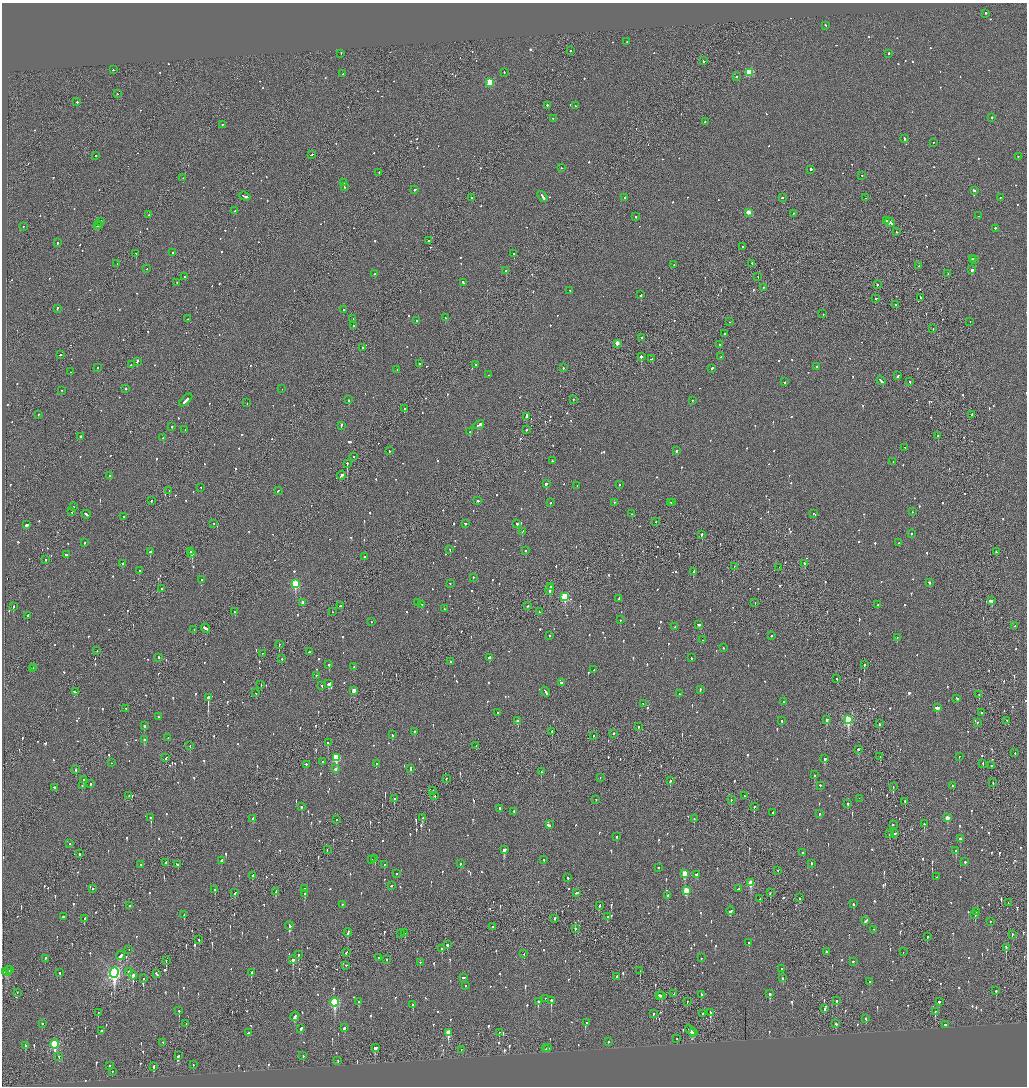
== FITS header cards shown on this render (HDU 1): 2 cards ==
NAXIS1  =                 2050
NAXIS2  =                 2168

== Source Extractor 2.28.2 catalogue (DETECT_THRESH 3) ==
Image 2050 x 2168 px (HDU 1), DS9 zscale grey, zoomed out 1/2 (1 PNG px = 2 x 2 image px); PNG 1029 x 1088 px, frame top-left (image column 2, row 2168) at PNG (2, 3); each listed source drawn as its Kron ellipse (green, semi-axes under 4 px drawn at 4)
Background -0.0827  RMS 0.065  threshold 0.196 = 3 sigma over >= 5 px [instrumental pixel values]
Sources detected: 1329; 51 cannot appear on this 1/2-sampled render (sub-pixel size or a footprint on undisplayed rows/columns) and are neither listed nor drawn; of the other 1278, the 500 brightest by FLUX_AUTO listed and drawn (778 fainter detections omitted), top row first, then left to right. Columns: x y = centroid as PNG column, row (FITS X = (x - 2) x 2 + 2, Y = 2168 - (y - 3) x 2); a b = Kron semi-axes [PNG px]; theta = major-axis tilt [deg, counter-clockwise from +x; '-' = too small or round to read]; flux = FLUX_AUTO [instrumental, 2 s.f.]
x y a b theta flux
986 14 2 2 - 300
826 26 2 2 - 110
627 42 2 2 - 150
570 51 2 1 - 310
341 54 3 2 - 92
889 54 3 2 - 79
703 61 2 1 - 130
113 70 2 2 - 57
504 73 2 2 - 62
749 73 3 3 - 840
343 74 2 1 - 68
736 77 2 2 - 160
490 83 3 3 - 470
117 94 2 2 - 99
77 102 2 2 - 130
547 106 2 2 - 250
576 106 3 2 - 270
992 118 2 2 - 250
553 119 2 2 - 54
705 122 2 1 - 50
222 125 2 2 - 52
904 139 3 2 - 150
934 143 2 2 - 58
312 155 3 1 - 100
96 156 2 2 - 110
1018 157 2 1 - 54
561 168 2 2 - 51
811 170 2 2 - 280
379 173 2 2 - 56
861 176 2 2 - 57
183 178 2 1 - 50
344 183 3 2 - 130
344 187 2 2 - 54
415 190 3 2 - 360
974 191 3 2 - 88
245 197 6 2 -19 290
542 197 6 2 -53 270
472 198 2 2 - 120
625 198 2 2 - 51
782 198 2 2 - 120
866 198 2 1 - 58
1000 198 2 2 - 74
235 211 2 2 - 75
748 213 3 3 - 160
793 214 2 2 - 56
148 215 2 2 - 60
979 216 2 1 - 210
636 217 2 2 - 140
887 221 2 2 - 100
101 222 2 2 - 340
890 223 5 2 - 270
99 225 2 1 - 96
97 226 3 2 - 220
23 227 2 2 - 55
995 229 2 2 - 390
896 232 2 2 - 63
429 241 2 2 - 82
57 243 2 2 - 120
743 247 2 2 - 65
172 253 2 2 - 150
136 254 2 1 - 310
514 254 2 2 - 120
972 259 2 2 - 290
974 260 2 2 - 50
117 264 2 2 - 66
752 264 2 1 - 65
674 265 2 1 - 61
919 266 2 2 - 73
147 269 2 2 - 50
972 270 2 2 - 510
506 271 2 2 - 360
375 274 2 2 - 130
948 274 2 2 - 73
185 277 2 2 - 66
758 277 2 1 - 68
177 283 2 1 - 61
463 283 3 2 - 110
877 285 2 2 - 63
763 288 2 2 - 58
570 291 2 2 - 76
641 295 3 2 - 300
920 298 2 1 - 91
876 299 2 2 - 250
896 305 2 2 - 220
57 309 2 2 - 170
343 310 2 2 - 52
823 314 2 1 - 72
445 318 2 1 - 200
188 319 2 2 - 330
353 319 2 2 - 61
417 321 2 2 - 92
729 322 2 2 - 53
970 322 2 2 - 52
354 326 2 2 - 53
933 329 2 1 - 50
724 334 2 2 - 170
642 338 2 1 - 71
617 344 3 2 - 120
720 345 2 2 - 180
363 348 2 2 - 220
60 355 2 2 - 93
641 357 2 2 - 450
721 357 3 2 - 87
652 359 3 1 - 230
137 362 3 2 - 240
419 364 2 2 - 58
131 365 2 2 - 54
476 365 2 2 - 83
817 367 2 2 - 86
98 368 2 2 - 95
563 368 2 2 - 51
712 369 3 2 - 160
397 370 2 2 - 56
71 372 2 2 - 100
489 375 2 2 - 61
898 376 3 2 - 150
881 381 5 2 - 430
785 382 2 2 - 51
910 382 2 2 - 73
125 389 2 2 - 130
282 389 2 1 - 140
62 391 2 2 - 52
349 400 2 2 - 190
574 400 2 2 - 92
186 401 8 2 45 240
693 401 2 2 - 58
247 403 2 1 - 85
404 409 2 2 - 130
38 415 2 2 - 57
972 415 3 2 - 100
527 417 3 2 - 1200
479 425 5 2 - 380
341 426 3 2 - 130
172 427 2 2 - 190
185 430 2 1 - 52
526 430 2 2 - 61
470 432 2 2 - 55
938 436 2 2 - 110
80 437 2 2 - 150
163 438 2 2 - 210
905 448 3 2 - 99
389 451 2 2 - 75
676 451 2 2 - 240
354 457 2 2 - 120
552 461 2 2 - 52
893 462 2 2 - 180
347 464 2 1 - 430
109 476 2 2 - 80
341 476 4 2 - 110
546 484 2 2 - 1400
619 485 2 2 - 83
577 486 2 2 - 170
201 488 2 2 - 49
169 491 2 1 - 92
278 491 3 2 - 89
151 501 2 2 - 100
478 501 2 2 - 110
550 503 2 2 - 53
614 503 2 2 - 68
670 503 3 2 - 57
673 503 2 1 - 120
73 507 3 2 - 73
72 512 2 2 - 64
912 512 2 2 - 57
632 514 2 2 - 70
813 514 2 2 - 59
86 515 4 2 - 130
123 517 2 2 - 160
656 522 2 2 - 55
214 524 2 1 - 51
465 524 3 2 - 96
517 524 2 2 - 130
27 525 3 2 - 190
522 532 3 2 - 50
911 534 2 2 - 110
701 535 2 2 - 260
84 543 2 2 - 69
899 543 2 1 - 63
450 550 2 2 - 75
526 551 2 1 - 280
150 552 2 2 - 290
190 552 3 2 - 77
996 552 2 2 - 160
192 554 2 2 - 350
67 555 3 2 - 83
364 557 2 2 - 150
46 560 2 2 - 62
123 564 2 2 - 150
804 564 2 2 - 100
734 567 2 1 - 53
779 568 2 1 - 160
139 571 2 2 - 160
694 572 4 2 - 110
473 578 2 2 - 67
202 580 2 2 - 54
930 583 2 2 - 120
295 584 4 3 - 950
450 584 2 2 - 77
551 587 3 2 - 130
162 589 2 2 - 95
550 590 5 2 - 220
565 597 4 3 - 880
619 599 2 2 - 51
991 601 3 3 - 440
303 603 3 2 - 140
418 603 2 2 - 64
755 603 2 2 - 50
421 605 3 1 - 84
878 605 3 2 - 67
340 606 3 2 - 92
527 606 2 2 - 62
13 607 2 2 - 140
444 609 2 1 - 92
234 612 2 2 - 220
332 612 2 1 - 75
539 612 2 1 - 170
28 616 2 2 - 95
620 620 2 2 - 73
371 622 2 2 - 69
699 625 4 2 - 160
1015 626 2 2 - 62
675 627 2 2 - 74
205 628 5 2 - 210
194 630 2 2 - 54
549 636 2 2 - 73
771 636 2 2 - 180
897 638 2 2 - 77
702 640 2 2 - 57
279 645 2 1 - 210
723 648 2 2 - 57
97 651 2 1 - 87
309 652 2 2 - 150
263 654 2 1 - 61
159 658 2 2 - 220
489 658 3 2 - 130
691 658 2 2 - 100
282 659 2 2 - 68
450 662 2 2 - 55
329 665 2 2 - 120
864 665 2 2 - 310
354 667 2 1 - 59
34 668 2 2 - 80
33 669 2 2 - 67
594 670 2 2 - 55
316 676 2 2 - 53
837 679 2 2 - 80
561 683 2 2 - 80
329 684 4 2 - 190
261 685 2 1 - 75
322 686 2 2 - 83
700 690 2 2 - 94
354 691 3 2 - 150
75 692 4 2 - 240
545 692 5 2 - 220
256 693 2 1 - 180
679 694 2 2 - 52
979 695 2 2 - 58
208 698 3 2 - 1800
957 699 3 2 - 110
784 702 2 1 - 110
643 704 2 1 - 57
937 708 4 2 - 220
126 709 2 1 - 52
498 713 2 2 - 440
982 713 2 2 - 110
158 717 2 2 - 51
826 720 3 2 - 540
848 720 4 3 - 1200
518 721 3 2 - 92
782 721 2 2 - 130
1007 721 2 1 - 140
977 723 2 2 - 63
879 724 2 2 - 180
144 726 2 2 - 280
638 727 2 2 - 76
414 732 2 2 - 98
552 732 2 2 - 190
614 734 2 2 - 260
392 735 3 2 - 72
593 736 2 2 - 61
168 738 2 2 - 82
144 740 2 2 - 130
328 743 2 2 - 370
190 746 2 1 - 61
476 746 2 2 - 110
858 750 2 1 - 1200
1015 753 2 2 - 71
880 757 2 1 - 120
959 757 2 1 - 73
166 758 3 2 - 93
336 758 4 3 - 790
825 759 3 2 - 320
322 762 2 1 - 58
111 763 2 2 - 60
376 764 2 2 - 56
983 764 2 1 - 56
306 765 2 2 - 110
991 766 2 1 - 55
335 769 3 2 - 90
410 769 3 2 - 120
76 770 3 2 - 97
541 772 2 2 - 120
814 775 2 2 - 220
600 778 2 1 - 56
446 779 2 1 - 62
84 780 2 2 - 190
670 781 3 2 - 150
993 783 2 1 - 55
90 784 2 2 - 72
82 786 2 2 - 55
820 786 2 2 - 100
952 786 2 2 - 64
893 787 2 1 - 49
54 788 2 2 - 230
433 791 2 2 - 50
129 796 2 1 - 67
435 796 2 1 - 63
745 796 2 2 - 62
394 799 3 2 - 180
859 799 2 1 - 92
596 800 2 2 - 51
731 800 2 2 - 69
905 802 2 2 - 250
848 804 2 2 - 86
302 807 2 2 - 91
754 807 2 2 - 230
499 809 2 2 - 66
514 812 2 2 - 190
773 813 2 2 - 310
820 814 2 2 - 150
151 818 2 2 - 340
423 818 3 2 - 140
947 818 3 2 - 190
252 819 2 2 - 50
694 819 2 2 - 98
336 820 2 2 - 53
924 824 2 2 - 300
550 825 2 2 - 57
893 825 2 2 - 74
890 834 3 2 - 320
895 834 3 2 - 96
617 837 2 2 - 81
960 839 2 2 - 410
70 844 2 2 - 63
327 850 2 1 - 72
504 850 3 3 - 330
956 851 2 2 - 220
803 853 2 2 - 98
80 854 2 1 - 310
375 859 2 2 - 75
372 860 2 1 - 96
544 860 2 2 - 73
221 861 3 2 - 110
965 862 2 2 - 90
166 863 2 2 - 200
460 864 2 2 - 100
811 864 2 2 - 87
141 865 2 2 - 200
177 865 2 2 - 170
384 865 2 2 - 55
658 868 2 2 - 180
778 871 2 1 - 100
396 874 2 2 - 130
685 874 4 3 - 300
697 875 4 2 - 130
253 876 3 2 - 110
937 877 2 2 - 87
567 878 2 2 - 61
751 883 3 3 - 350
391 886 3 2 - 72
92 889 2 2 - 58
304 889 2 2 - 100
738 889 3 2 - 110
215 890 2 2 - 120
686 891 4 3 - 390
276 892 3 2 - 100
235 893 3 2 - 84
576 893 3 2 - 190
770 893 3 2 - 110
305 894 2 2 - 200
667 896 2 2 - 52
799 898 2 2 - 140
760 899 2 2 - 83
1008 903 2 1 - 56
853 904 3 2 - 89
342 905 2 2 - 60
129 906 2 1 - 50
599 906 3 2 - 140
731 911 4 2 - 130
976 912 2 2 - 73
184 915 2 2 - 73
975 915 2 2 - 66
63 917 2 2 - 150
608 917 3 2 - 67
84 919 2 2 - 140
554 919 2 1 - 210
866 921 4 2 - 120
990 922 2 2 - 66
289 926 4 2 - 260
492 927 2 1 - 220
575 929 2 2 - 200
873 930 2 2 - 55
348 933 4 2 - 300
405 933 3 2 - 110
401 934 2 1 - 80
1012 935 3 2 - 52
927 937 2 1 - 75
199 940 2 2 - 83
749 943 2 2 - 59
447 945 2 2 - 57
1006 948 2 2 - 400
442 949 3 2 - 120
129 950 2 1 - 60
826 952 2 2 - 80
903 952 2 1 - 71
346 953 3 1 - 90
524 954 2 1 - 49
298 955 2 2 - 110
121 956 4 2 - 160
378 958 2 2 - 89
701 958 2 1 - 130
45 959 2 2 - 170
293 960 2 2 - 2800
387 960 2 2 - 73
166 961 3 1 - 230
853 962 2 2 - 100
420 963 2 2 - 57
346 966 2 2 - 54
781 969 2 2 - 230
9 970 3 2 - 57
8 971 5 2 - 100
640 971 2 1 - 74
5 972 3 1 - 74
129 972 2 2 - 200
60 973 2 2 - 120
114 973 5 4 - 3900
251 973 4 2 - 110
157 974 4 2 - 110
133 976 4 2 - 540
617 977 2 2 - 1100
464 978 3 2 - 130
783 978 2 2 - 85
144 979 2 2 - 49
869 982 2 2 - 69
465 986 2 2 - 53
996 991 2 2 - 63
17 993 2 1 - 55
674 994 2 1 - 60
770 994 3 2 - 240
701 995 3 2 - 69
659 996 2 2 - 150
662 996 2 2 - 390
545 999 2 1 - 84
551 1001 3 2 - 400
836 1001 3 2 - 66
335 1002 4 3 - 1100
359 1002 2 2 - 160
538 1002 2 2 - 170
687 1002 2 1 - 77
939 1002 2 2 - 310
413 1005 3 2 - 190
824 1009 2 2 - 72
179 1011 2 2 - 100
935 1012 3 2 - 87
98 1013 3 1 - 120
710 1013 3 2 - 190
653 1014 2 2 - 88
703 1014 2 2 - 93
295 1017 5 2 - 180
866 1019 2 2 - 54
586 1023 2 1 - 210
42 1024 2 2 - 110
186 1024 2 2 - 83
836 1024 2 2 - 92
945 1025 2 2 - 170
344 1028 3 2 - 82
301 1029 2 2 - 250
102 1031 3 2 - 130
690 1031 6 3 -47 540
248 1033 4 2 - 130
448 1033 4 3 - 360
499 1033 2 1 - 55
693 1033 2 1 - 140
677 1039 2 2 - 140
608 1042 2 2 - 54
163 1043 2 1 - 98
55 1045 4 3 - 1300
25 1046 3 2 - 100
375 1048 3 3 - 110
548 1048 3 2 - 200
546 1049 2 2 - 240
461 1050 2 1 - 57
178 1056 2 2 - 65
303 1056 2 2 - 60
59 1057 2 2 - 57
338 1061 2 1 - 63
193 1065 2 1 - 50
109 1066 3 2 - 52
154 1067 3 2 - 200
112 1072 2 2 - 57
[778 fainter detections neither listed nor drawn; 51 sub-pixel or undisplayed-footprint detections neither listed nor drawn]